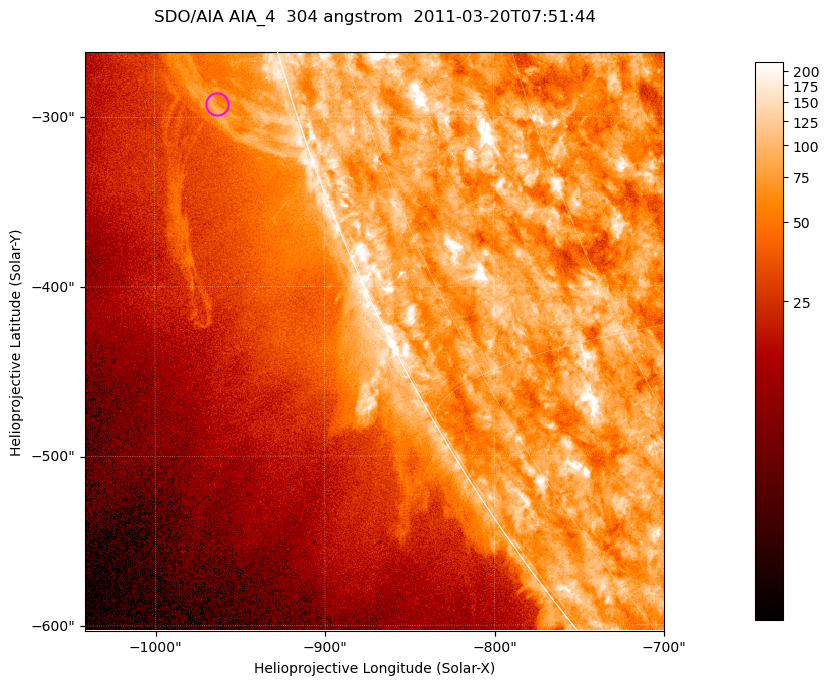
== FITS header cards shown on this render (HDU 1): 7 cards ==
TELESCOP= 'SDO/AIA '           / For AIA: SDO/AIA
INSTRUME= 'AIA_4   '           / For AIA: AIA_ATA1, AIA_ATA2, AIA_ATA3 or AIA_AT
WAVELNTH=                  304 / [angstrom] Wavelength
WAVEUNIT= 'angstrom'           / Wavelength unit: angstrom
DATE-OBS= '2011-03-20T07:51:44.123' / [ISO] Date when observation started; ISO 8
CTYPE1  = 'HPLN-TAN'           / CTYPE1; Typically HPLN
CTYPE2  = 'HPLT-TAN'           / CTYPE2; Typically HPLT

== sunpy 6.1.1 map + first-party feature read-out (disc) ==
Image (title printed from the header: SDO/AIA AIA_4  304 angstrom  2011-03-20T07:51:44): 569 x 569 px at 0.6 arcsec/px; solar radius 964 arcsec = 1605 px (partial field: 1.8% of the solar disc is inside the frame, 45% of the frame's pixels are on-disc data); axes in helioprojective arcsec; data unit not stated in the header (colour bar unlabelled)
Orientation: roll -0.132 deg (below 1 deg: not rotated)
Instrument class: DISC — disc imager (sunpy class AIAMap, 304 A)
Bright regions (active regions / flare kernels): reference = the on-disc median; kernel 5 px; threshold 5 sigma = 122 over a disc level ~78.6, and >= 1.15x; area >= 323 px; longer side >= 7 px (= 4.2 arcsec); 0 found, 0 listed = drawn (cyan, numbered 1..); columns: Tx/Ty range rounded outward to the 2 arcsec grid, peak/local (2 s.f.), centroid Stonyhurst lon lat
Off-limb structures (1.02-1.3 R_sun): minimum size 161 px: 3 found; the strongest spans PA ~105..110 deg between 1.02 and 1.07 R_sun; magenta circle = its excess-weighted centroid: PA ~105 deg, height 1.04 R_sun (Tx ~-962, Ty ~-292 arcsec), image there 1.7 x the reference